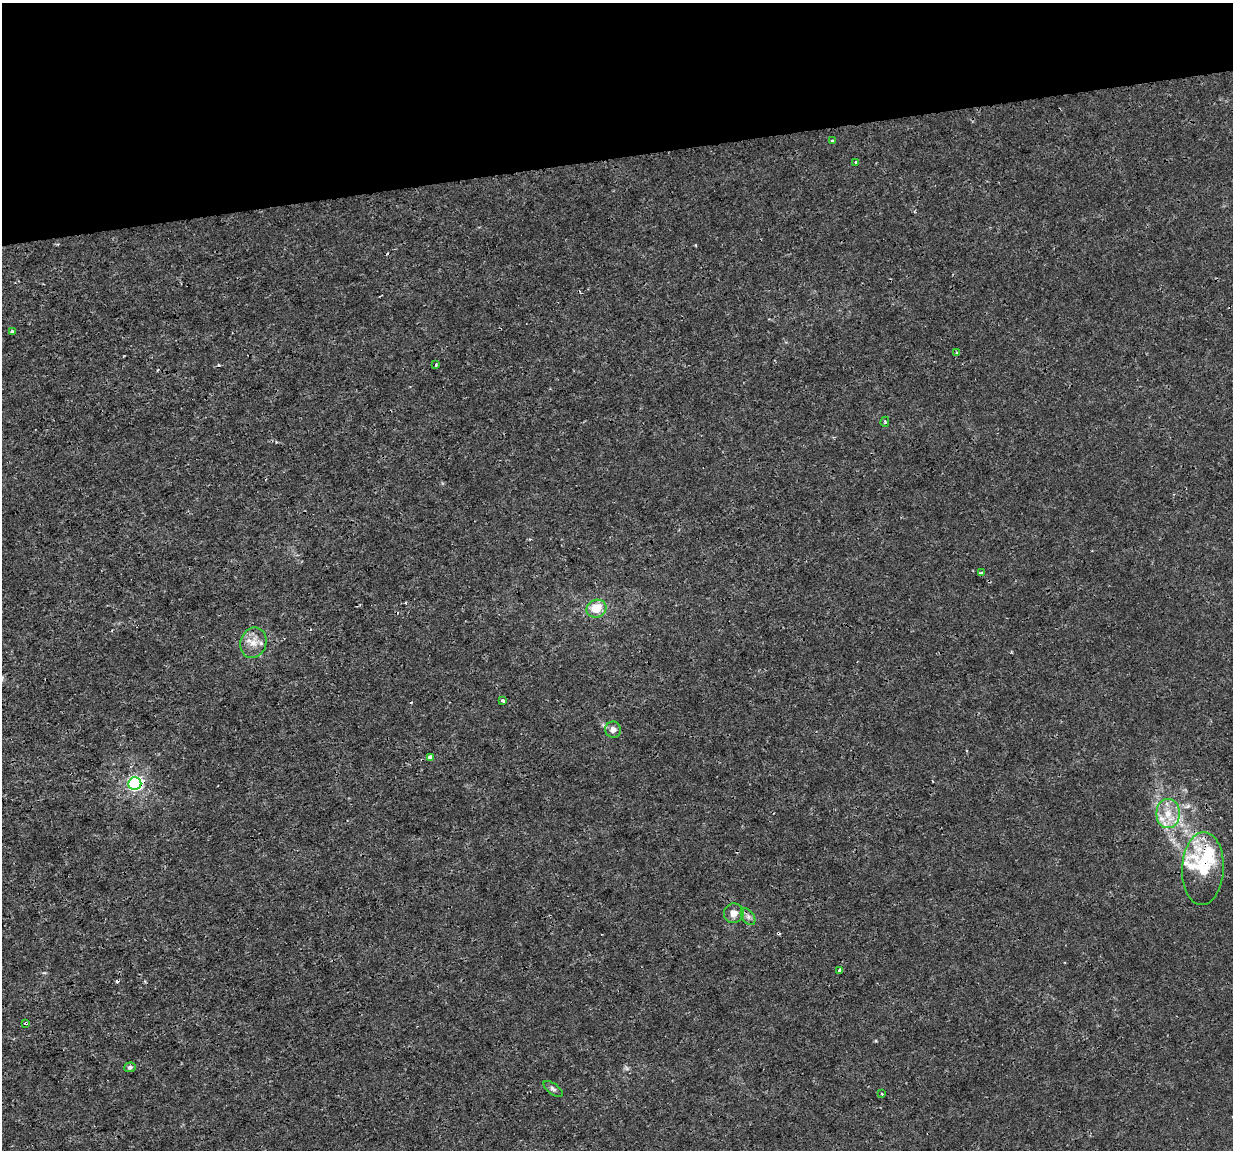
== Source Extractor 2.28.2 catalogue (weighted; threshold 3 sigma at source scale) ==
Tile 3 of 4 x 4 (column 3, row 1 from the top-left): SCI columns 2462-3692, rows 3524-4671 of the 4922 x 4703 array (HDU 1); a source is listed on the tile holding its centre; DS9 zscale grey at full resolution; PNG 1235 x 1152 px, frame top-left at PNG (2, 3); each listed source drawn as its Kron ellipse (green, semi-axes under 4 px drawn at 4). Shown black and unused: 14% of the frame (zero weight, under 3 of 4 exposures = <1% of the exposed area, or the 3 px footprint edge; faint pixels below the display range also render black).
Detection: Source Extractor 2.28.2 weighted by HDU 2 'WHT'; one run over the whole footprint, this tile lists its part. Background -4.10e-05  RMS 7.5e-04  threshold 0.00337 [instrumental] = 3 sigma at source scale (4.5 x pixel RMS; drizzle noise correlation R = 1.50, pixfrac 1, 0.0396/0.0396 arcsec/px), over >= 5 px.
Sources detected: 33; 3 cosmic-ray / hot-pixel residue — neither listed nor drawn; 8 inside a brighter listed object's ellipse — not listed separately; the other 22 listed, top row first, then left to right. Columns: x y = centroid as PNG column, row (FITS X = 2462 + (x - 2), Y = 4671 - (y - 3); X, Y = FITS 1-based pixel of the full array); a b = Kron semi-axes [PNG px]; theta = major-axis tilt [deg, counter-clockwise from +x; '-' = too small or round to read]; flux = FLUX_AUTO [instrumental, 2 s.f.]
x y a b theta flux
832 140 3 3 - 0.11
856 162 4 3 - 0.16
12 331 4 4 - 0.12
957 353 4 3 - 0.14
436 365 3 2 - 0.12
885 422 5 4 - 0.11
981 573 3 3 - 0.21
596 609 10 8 23 1.4
253 643 15 12 71 0.89
503 700 3 3 - 0.39
613 730 8 8 - 0.42
430 757 4 3 - 0.25
135 784 6 6 - 18
1168 814 14 11 -90 1.2
1203 869 36 21 87 3.1
734 913 10 9 - 0.57
748 917 9 6 -54 0.27
840 970 3 3 - 0.27
26 1023 4 3 - 0.075
130 1067 6 5 - 0.18
553 1089 11 5 -38 0.24
882 1094 3 2 - 0.059
Overlapping masked pixels (flux is a lower limit): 3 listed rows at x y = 135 784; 1203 869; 26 1023